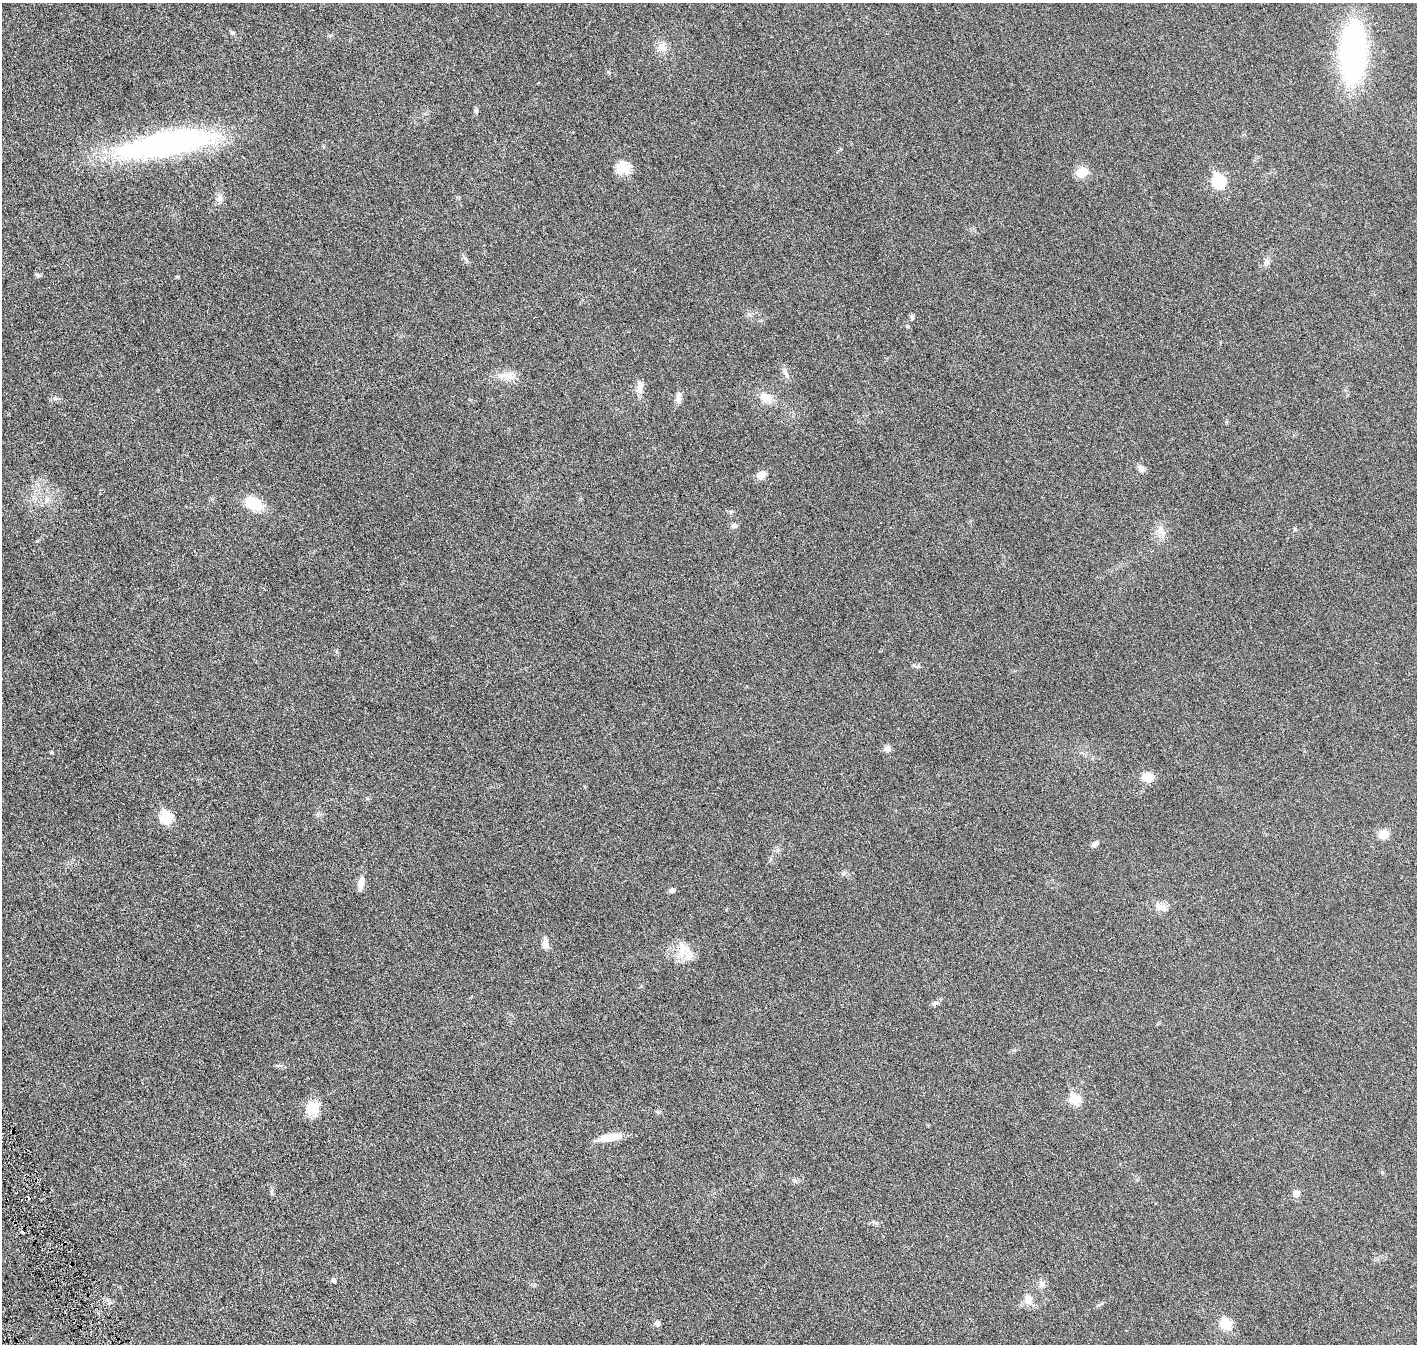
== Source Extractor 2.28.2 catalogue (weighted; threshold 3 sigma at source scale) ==
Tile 7 of 4 x 4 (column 3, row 2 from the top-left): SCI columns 2914-4328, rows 2868-4209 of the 5818 x 5839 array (HDU 1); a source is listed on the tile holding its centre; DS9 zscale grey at full resolution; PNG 1419 x 1346 px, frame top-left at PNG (2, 3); no overlay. Shown black and unused: <1% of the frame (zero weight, under 3 of 6 exposures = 1% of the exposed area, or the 3 px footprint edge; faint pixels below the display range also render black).
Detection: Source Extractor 2.28.2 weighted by HDU 2 'WHT'; one run over the whole footprint, this tile lists its part. Background 0.0254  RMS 0.0043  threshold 0.0176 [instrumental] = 3 sigma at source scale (4.09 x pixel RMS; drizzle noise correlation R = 1.36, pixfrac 0.8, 0.05/0.05 arcsec/px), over >= 5 px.
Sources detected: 51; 2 cosmic-ray / hot-pixel residue — not listed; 1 inside a brighter listed object's ellipse — not listed separately; the other 48 listed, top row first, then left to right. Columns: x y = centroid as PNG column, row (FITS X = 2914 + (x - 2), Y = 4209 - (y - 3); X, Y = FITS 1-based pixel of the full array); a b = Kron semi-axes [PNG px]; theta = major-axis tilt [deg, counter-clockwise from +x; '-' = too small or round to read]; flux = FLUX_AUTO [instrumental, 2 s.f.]
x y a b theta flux
232 33 7 5 -66 0.61
662 47 16 11 49 2.9
1353 53 48 20 88 96
608 72 5 5 - 0.4
476 110 7 5 16 0.64
167 143 114 25 11 90
623 167 18 15 -14 5.3
1082 173 13 10 20 4.9
1219 181 7 6 - 36
220 198 10 9 - 1.7
1266 262 10 7 59 1.3
38 275 8 5 -22 0.65
912 317 7 4 90 0.69
785 373 17 5 -68 1.6
509 377 15 11 24 3.4
639 390 11 9 76 2.2
766 397 15 11 -30 4.9
55 398 7 4 -20 0.64
679 398 16 6 84 2
1141 468 10 7 -42 1.6
761 475 9 7 34 3.6
47 500 11 7 61 1.9
253 503 21 14 -27 8.9
734 525 8 7 - 0.95
1161 531 19 9 -62 3
916 666 12 3 -7 0.61
888 748 9 7 -14 1.5
1148 777 11 9 -14 5.2
166 817 7 6 - 25
1383 834 14 11 47 3.1
1094 844 10 6 35 1
361 883 15 7 78 2.6
672 890 6 6 - 0.93
1160 907 21 8 -25 2.9
545 945 9 9 - 2.1
683 950 26 17 -81 6.9
934 1003 10 6 46 0.95
1075 1099 6 6 - 14
312 1108 19 15 -89 6.3
658 1112 6 4 -70 0.46
610 1137 27 8 9 6.1
271 1192 7 4 -88 0.62
1296 1194 7 6 - 2.8
334 1280 5 4 - 1.1
1042 1284 10 7 74 1.4
1028 1299 15 10 -89 3.3
657 1323 6 5 - 1.5
1226 1324 6 6 - 18
Unlisted compact peaks at least as high as the median listed source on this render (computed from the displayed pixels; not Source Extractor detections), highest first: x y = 465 258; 51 752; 1295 529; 876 1223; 907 326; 177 277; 330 36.